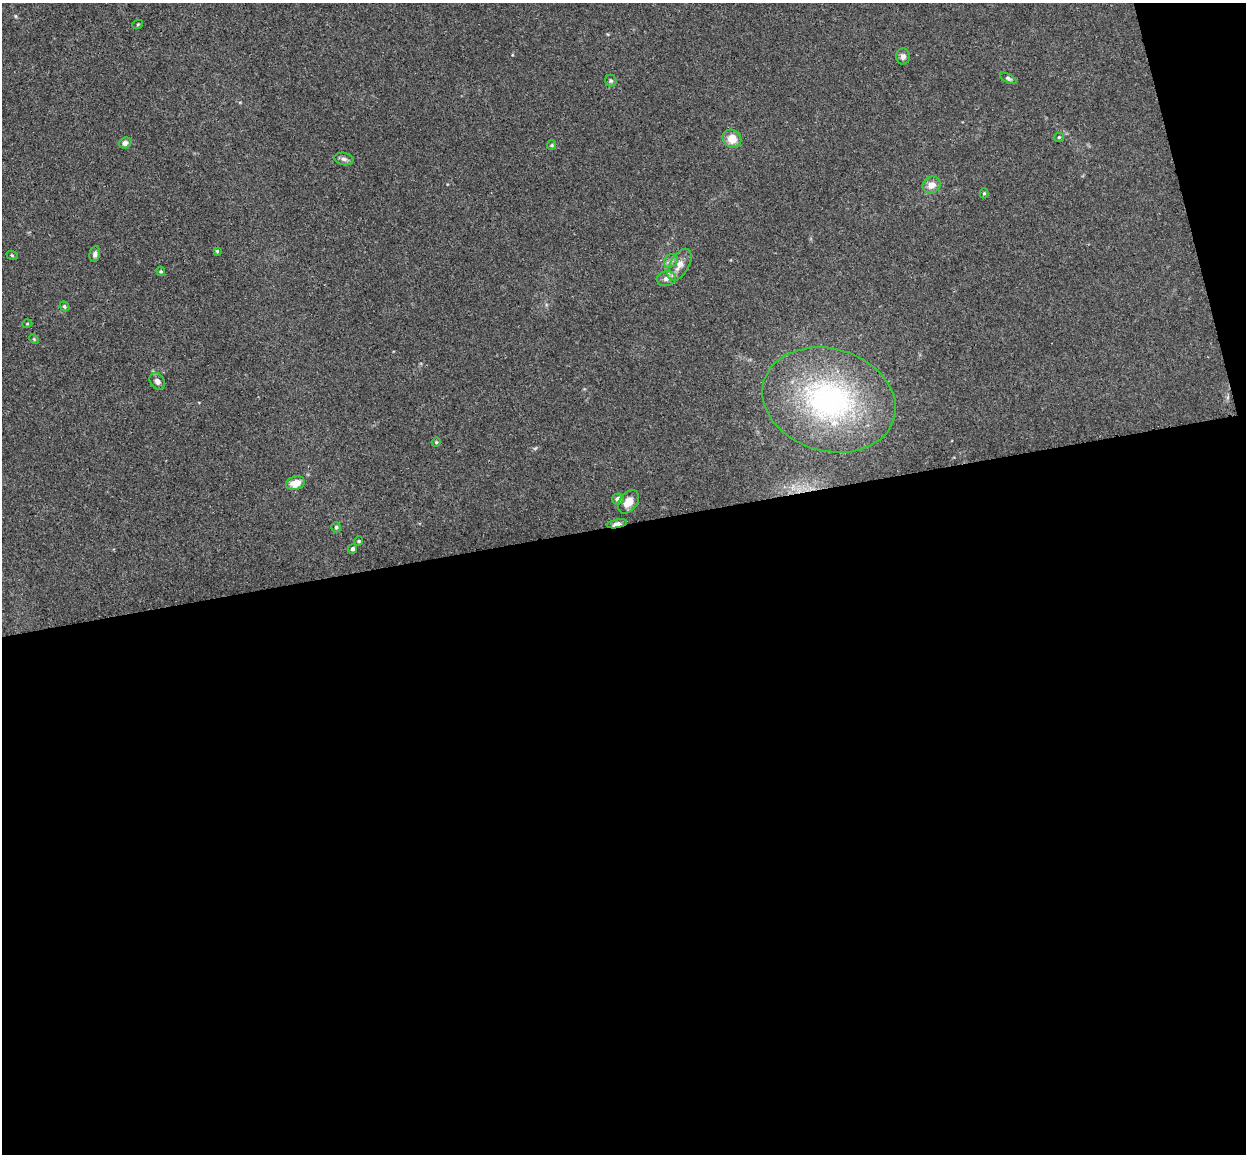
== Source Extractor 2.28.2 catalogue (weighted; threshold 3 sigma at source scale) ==
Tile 16 of 4 x 4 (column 4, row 4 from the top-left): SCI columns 3788-5031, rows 153-1304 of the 5086 x 5029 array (HDU 1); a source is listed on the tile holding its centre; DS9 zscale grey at full resolution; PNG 1248 x 1156 px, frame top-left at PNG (2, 3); each listed source drawn as its Kron ellipse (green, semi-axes under 4 px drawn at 4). Shown black and unused: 56% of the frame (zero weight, under 3 of 4 exposures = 5% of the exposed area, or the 3 px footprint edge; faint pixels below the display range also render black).
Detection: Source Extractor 2.28.2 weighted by HDU 2 'WHT'; one run over the whole footprint, this tile lists its part. Background 0.0387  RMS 0.0042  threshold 0.0191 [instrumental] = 3 sigma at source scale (4.5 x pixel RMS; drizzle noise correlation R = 1.50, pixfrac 1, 0.05/0.05 arcsec/px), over >= 5 px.
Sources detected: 32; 1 inside a brighter listed object's ellipse — not listed separately; the other 31 listed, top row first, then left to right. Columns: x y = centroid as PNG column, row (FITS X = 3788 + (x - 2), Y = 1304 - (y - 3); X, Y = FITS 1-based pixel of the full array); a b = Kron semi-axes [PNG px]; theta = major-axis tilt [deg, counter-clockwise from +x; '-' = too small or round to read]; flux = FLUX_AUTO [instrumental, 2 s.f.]
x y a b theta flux
138 24 5 3 - 0.38
903 56 8 7 - 1.7
1008 78 9 4 -28 0.78
611 81 6 5 - 0.74
1059 137 5 4 - 0.5
732 139 10 8 -40 6.2
125 143 6 5 - 1.6
552 145 5 4 - 0.48
344 159 9 6 -11 1.3
932 185 9 8 - 3.3
984 193 5 4 - 0.56
217 251 4 4 - 0.5
95 254 8 5 79 1.3
12 255 6 3 -20 0.44
671 261 8 6 43 1.3
680 265 18 9 60 4
161 271 4 4 - 0.48
666 279 9 7 13 1.7
64 306 5 4 - 0.68
27 324 5 3 - 0.37
34 339 5 4 - 0.46
157 381 9 7 -55 1.8
829 400 68 51 -16 88
436 442 4 4 - 0.49
295 483 9 6 17 5.4
618 499 6 5 - 2.2
628 502 13 9 53 4.9
617 524 10 4 10 4.1
336 527 5 4 - 0.75
359 541 4 4 - 0.49
353 549 5 4 - 1.1
Overlapping masked pixels (flux is a lower limit): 1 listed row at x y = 617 524